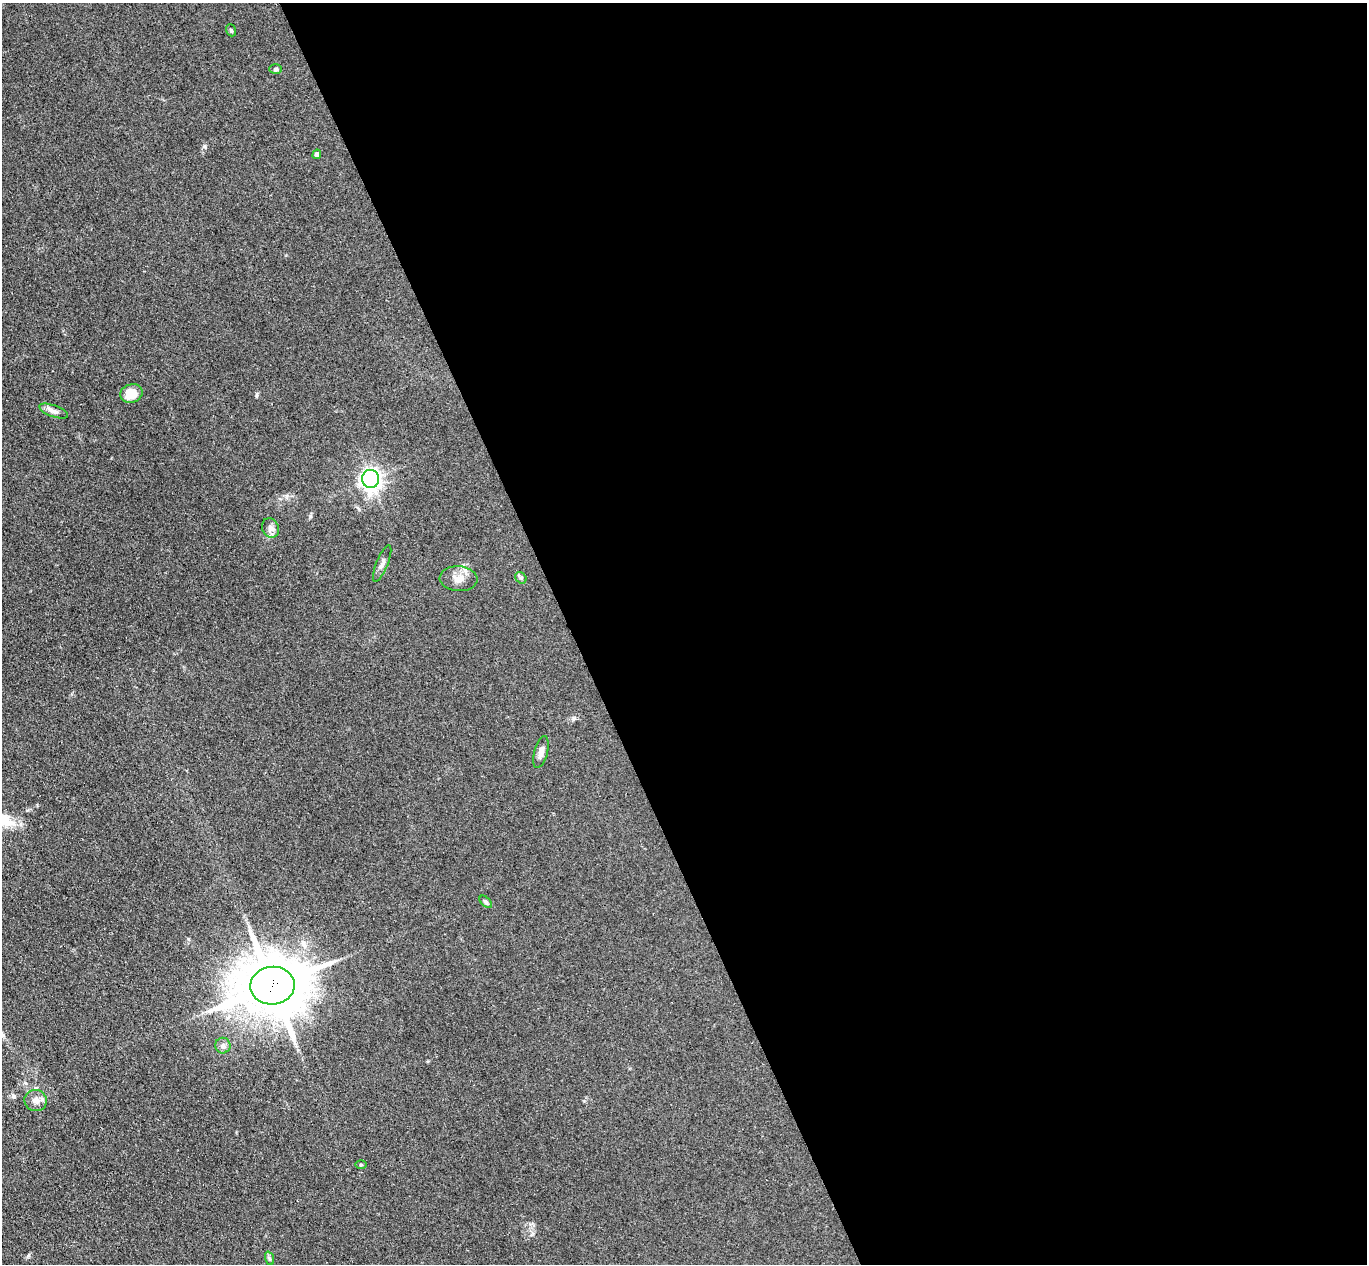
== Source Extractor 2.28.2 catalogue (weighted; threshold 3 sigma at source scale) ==
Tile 8 of 4 x 4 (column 4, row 2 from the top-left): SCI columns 4150-5514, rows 2700-3961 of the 5571 x 5525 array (HDU 1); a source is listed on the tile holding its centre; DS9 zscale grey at full resolution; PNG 1369 x 1266 px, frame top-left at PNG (2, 3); each listed source drawn as its Kron ellipse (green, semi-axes under 4 px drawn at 4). Shown black and unused: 58% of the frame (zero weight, under 3 of 4 exposures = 5% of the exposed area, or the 3 px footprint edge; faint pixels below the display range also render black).
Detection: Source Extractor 2.28.2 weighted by HDU 2 'WHT'; one run over the whole footprint, this tile lists its part. Background 0.0885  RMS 0.0071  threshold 0.0318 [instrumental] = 3 sigma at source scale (4.5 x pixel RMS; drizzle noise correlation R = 1.50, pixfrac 1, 0.05/0.05 arcsec/px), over >= 5 px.
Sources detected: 17; all 17 listed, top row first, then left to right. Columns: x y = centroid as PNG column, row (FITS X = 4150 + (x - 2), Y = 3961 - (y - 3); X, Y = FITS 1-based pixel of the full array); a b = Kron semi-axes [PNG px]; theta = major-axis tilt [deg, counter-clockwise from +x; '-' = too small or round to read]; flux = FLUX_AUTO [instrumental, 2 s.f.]
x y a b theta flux
231 30 6 5 - 0.99
276 69 6 5 - 1.2
317 154 5 4 - 1.7
131 393 11 9 19 12
53 411 15 5 -19 3.3
370 479 9 8 - 260
270 528 10 8 -63 3.1
382 564 19 5 67 3
521 578 6 5 - 1.2
458 579 19 12 -5 7.6
541 752 16 6 75 3.8
486 902 7 4 -46 1.4
272 986 22 19 5 4000
223 1046 8 7 - 2.5
36 1100 11 10 - 4.7
361 1165 5 3 - 0.73
269 1258 7 4 -71 1.3
Overlapping masked pixels (flux is a lower limit): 1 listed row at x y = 272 986
Unlisted compact peaks at least as high as the median listed source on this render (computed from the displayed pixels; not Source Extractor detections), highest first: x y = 204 146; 257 394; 28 1256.